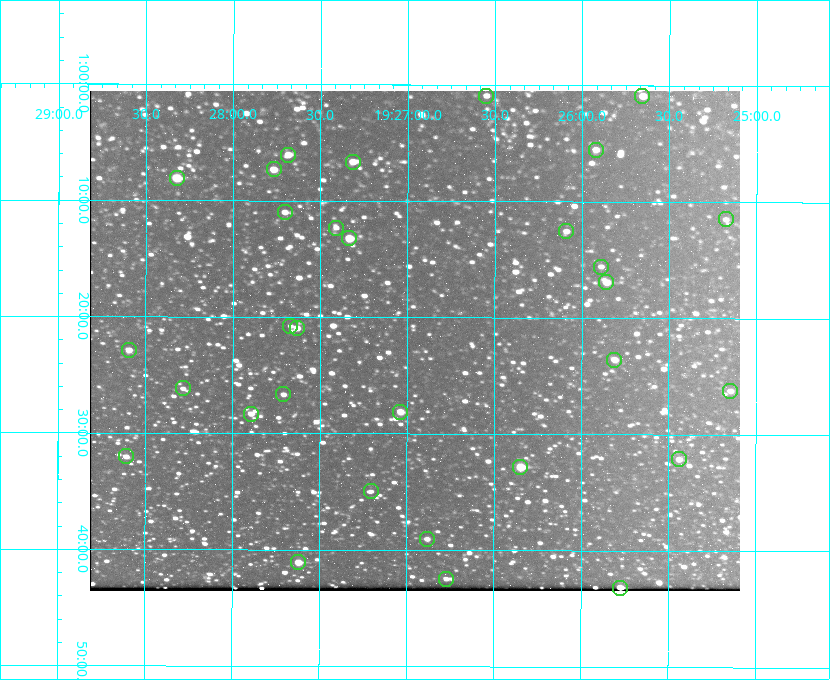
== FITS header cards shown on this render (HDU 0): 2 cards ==
NAXIS1  =                  650 / Width of table row in bytes
NAXIS2  =                  500 / Number of rows in table

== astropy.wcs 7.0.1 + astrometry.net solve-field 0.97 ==
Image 650 x 500 px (HDU 0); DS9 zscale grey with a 90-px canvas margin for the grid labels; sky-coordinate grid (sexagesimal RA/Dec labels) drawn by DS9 from the SOLVED WCS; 31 Tycho-2 reference stars matched to detected sources circled (green)
Header WCS: none
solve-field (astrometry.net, Tycho-2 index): SOLVED blind (the file carries no WCS)
Solved WCS: RA---TAN-SIP/DEC--TAN-SIP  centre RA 19:26:57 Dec +01:22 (291.74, +1.37 deg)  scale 5.16 arcsec/px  FOV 55.9' x 43.0'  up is +180 deg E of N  parity flipped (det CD > 0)
(file carries no celestial WCS; the grid is the blind solution)
Tycho-2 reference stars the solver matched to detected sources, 31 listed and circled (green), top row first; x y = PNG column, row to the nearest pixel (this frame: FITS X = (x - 90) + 1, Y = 500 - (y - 91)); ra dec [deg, ICRS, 3 dp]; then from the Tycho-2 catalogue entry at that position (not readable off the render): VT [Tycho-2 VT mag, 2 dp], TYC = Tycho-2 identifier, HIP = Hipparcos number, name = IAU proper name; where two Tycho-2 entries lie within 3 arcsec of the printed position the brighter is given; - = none
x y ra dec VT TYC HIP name
486 96 291.638 +1.015 11.72 465-554-1 - -
642 96 291.414 +1.016 11.47 465-1456-1 - -
596 150 291.480 +1.092 11.69 465-523-1 - -
288 155 291.921 +1.101 10.89 465-1942-1 - -
353 162 291.829 +1.111 10.78 465-2030-1 - -
274 169 291.942 +1.122 10.76 465-1161-1 - -
177 178 292.081 +1.135 10.24 465-979-1 - -
285 212 291.926 +1.184 11.49 465-1994-1 - -
726 219 291.294 +1.191 12.55 465-657-1 - -
336 228 291.853 +1.206 11.17 465-1444-1 - -
566 231 291.522 +1.209 11.81 465-867-1 - -
349 238 291.833 +1.221 9.77 465-1968-1 - -
601 267 291.472 +1.260 11.72 465-772-1 - -
606 282 291.465 +1.282 11.06 465-140-1 - -
290 326 291.918 +1.346 12.72 465-661-1 - -
297 328 291.908 +1.350 10.94 465-1840-1 - -
129 350 292.148 +1.381 10.77 465-611-1 - -
614 360 291.453 +1.393 11.17 465-261-1 - -
183 388 292.071 +1.436 12.12 465-1311-1 - -
730 391 291.287 +1.437 11.86 465-1616-1 - -
283 394 291.927 +1.444 11.17 465-873-1 - -
400 412 291.759 +1.468 10.00 465-530-1 - -
251 414 291.973 +1.472 10.69 465-577-1 - -
126 456 292.152 +1.534 10.91 465-857-1 - -
679 459 291.360 +1.535 11.71 465-397-1 - -
520 467 291.587 +1.547 9.51 465-596-1 - -
371 491 291.801 +1.583 12.28 465-1290-1 - -
427 539 291.720 +1.651 11.47 465-675-1 - -
298 562 291.905 +1.685 9.70 465-808-1 - -
446 579 291.693 +1.708 12.07 465-703-1 - -
620 588 291.444 +1.720 9.41 465-672-1 - -